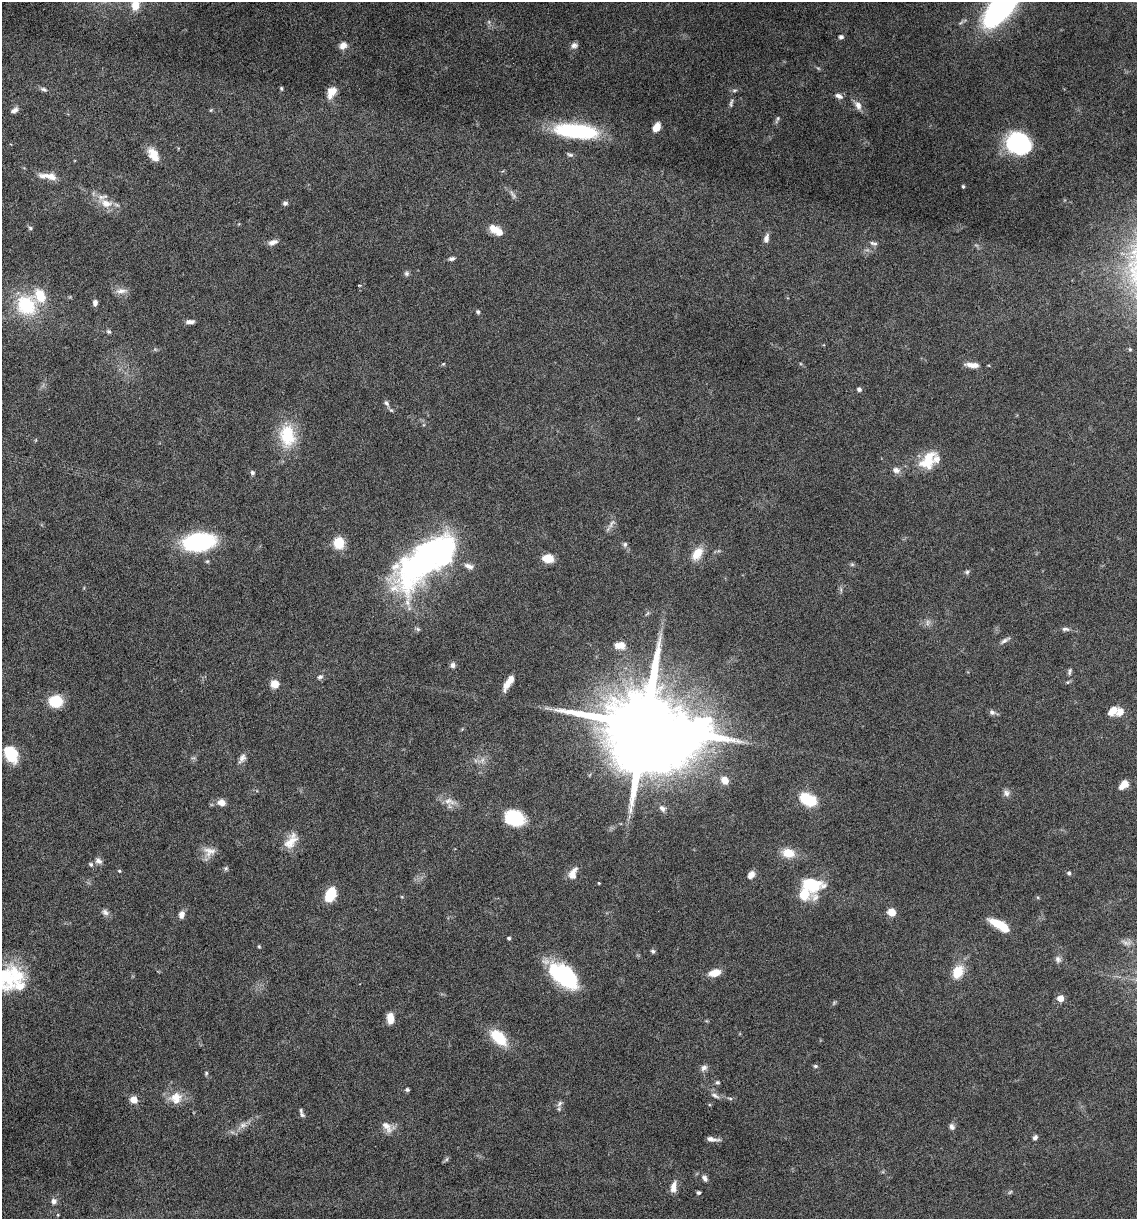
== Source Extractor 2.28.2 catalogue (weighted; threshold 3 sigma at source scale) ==
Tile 11 of 4 x 4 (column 3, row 3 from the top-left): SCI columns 2506-3640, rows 1218-2434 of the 4893 x 4871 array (HDU 1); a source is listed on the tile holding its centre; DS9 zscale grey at full resolution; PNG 1139 x 1221 px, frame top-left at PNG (2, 2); no overlay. Nothing masked; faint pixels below the display range render black.
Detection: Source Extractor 2.28.2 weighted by HDU 2 'WHT'; one run over the whole footprint, this tile lists its part. Background 0.0424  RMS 0.0026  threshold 0.0105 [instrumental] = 3 sigma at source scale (4.09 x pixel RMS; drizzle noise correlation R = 1.36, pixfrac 0.8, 0.05/0.05 arcsec/px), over >= 5 px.
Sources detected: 145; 5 too faint to see at this stretch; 1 inside a brighter object's white glare — not listed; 8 inside a brighter listed object's ellipse — not listed separately; the other 131 listed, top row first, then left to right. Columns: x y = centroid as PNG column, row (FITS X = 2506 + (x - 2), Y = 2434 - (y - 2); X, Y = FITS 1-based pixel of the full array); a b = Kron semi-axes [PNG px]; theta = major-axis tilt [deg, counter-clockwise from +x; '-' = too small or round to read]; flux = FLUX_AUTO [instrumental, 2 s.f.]
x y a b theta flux
135 5 14 10 76 3.2
1002 5 40 16 51 74
841 37 5 5 - 0.59
343 45 10 8 42 1.5
574 45 9 7 0 0.88
281 88 5 4 - 0.3
43 89 10 5 -22 0.63
331 92 14 9 60 2.6
839 96 10 6 -26 1
731 103 13 4 78 0.65
858 105 11 8 -68 1.5
14 110 11 6 34 0.9
211 110 5 4 - 0.26
777 119 12 4 61 0.49
656 127 9 6 57 2.6
576 131 43 13 -6 25
1018 143 22 19 -20 22
153 154 16 9 -60 3.4
570 155 9 5 -15 0.47
47 176 27 8 0 2.5
963 186 4 3 - 0.31
513 194 15 4 -60 0.69
106 203 18 11 -12 3.4
285 203 6 5 - 0.6
30 228 6 5 - 0.4
494 229 11 9 -23 2.8
766 238 11 6 76 1.1
273 242 13 6 17 1.2
874 243 10 5 -15 0.65
452 259 7 5 8 0.6
406 273 7 6 - 0.53
359 285 4 2 - 0.2
121 291 16 7 4 1.5
95 303 8 6 87 0.8
26 305 29 27 -53 13
478 312 5 5 - 0.41
190 322 10 5 2 0.97
109 331 6 6 - 0.45
443 364 5 4 - 0.25
972 365 18 6 -6 2
859 389 5 4 - 0.6
386 403 11 6 -55 0.8
287 436 31 21 -83 9.5
928 457 19 15 53 4.8
896 470 10 8 -20 1.2
252 473 6 6 - 0.53
611 524 16 5 58 1.1
199 542 25 14 6 31
339 543 12 11 - 4.7
625 544 7 6 - 0.56
697 554 18 11 57 3.5
548 558 9 7 -10 4.4
426 560 79 32 38 73
852 564 6 4 0 0.37
469 566 13 6 -22 1.2
967 572 7 6 - 0.51
647 613 8 3 45 0.34
418 629 6 5 - 0.43
1065 629 10 5 -4 0.71
1005 640 14 5 30 0.81
620 645 14 9 1 2
453 665 7 6 - 0.81
1070 671 10 4 73 0.53
320 677 8 5 19 0.56
275 684 9 8 - 2.3
506 684 14 7 63 2.3
56 701 12 10 -5 7.8
1113 711 11 7 49 2.7
992 712 8 6 -16 0.74
1120 712 10 8 60 2
646 726 27 22 -24 4700
11 754 18 12 -63 7.2
242 758 14 7 56 1.2
725 780 9 8 - 1.9
1124 785 12 7 44 2.5
1006 793 10 8 -72 0.95
808 800 15 9 -26 9.9
449 801 18 9 -15 2.1
221 802 11 8 -14 1.5
662 808 10 7 -39 0.88
515 818 18 13 -19 13
291 841 23 12 57 3.3
209 851 17 13 3 2.3
788 853 16 12 -11 3.4
98 861 10 7 -35 0.93
91 864 6 6 - 0.54
226 869 6 6 - 0.41
119 871 4 4 - 0.27
573 873 16 9 70 2.3
1069 873 5 5 - 0.55
751 875 10 7 52 1.5
599 883 3 3 - 0.2
812 885 23 17 -29 11
330 894 15 9 63 6.8
402 897 5 4 - 0.24
105 912 10 7 -43 0.9
891 912 7 7 - 2.9
181 915 9 6 74 1.4
1001 925 20 7 -29 6.8
509 938 4 4 - 0.4
259 946 4 4 - 0.25
653 951 6 5 - 0.46
1058 959 9 8 - 0.84
958 972 13 10 60 4.9
715 973 11 7 14 3.3
564 975 29 16 -39 25
5 977 34 27 58 14
1060 998 5 5 - 3.5
390 1018 10 7 -84 3
499 1037 22 12 -43 7.1
815 1066 6 4 -15 0.41
704 1068 9 7 38 0.93
206 1073 5 4 - 0.35
717 1082 5 5 - 0.42
407 1090 5 4 - 0.42
715 1095 12 5 -27 0.88
176 1098 16 15 - 3.5
134 1100 6 6 - 3
560 1103 10 6 54 0.77
302 1115 10 6 -55 0.65
243 1125 10 7 19 1.2
387 1127 19 10 -52 2
952 1127 8 7 - 0.77
1035 1138 7 5 58 0.7
712 1139 13 4 -6 1.2
447 1159 6 4 71 0.38
705 1178 8 5 -59 0.8
673 1187 14 7 80 1.8
698 1192 4 4 - 0.4
54 1201 8 7 - 0.89
58 1215 5 3 - 0.19
Isophote crosses this tile's border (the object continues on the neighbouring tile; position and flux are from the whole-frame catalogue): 3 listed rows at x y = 135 5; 1002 5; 5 977